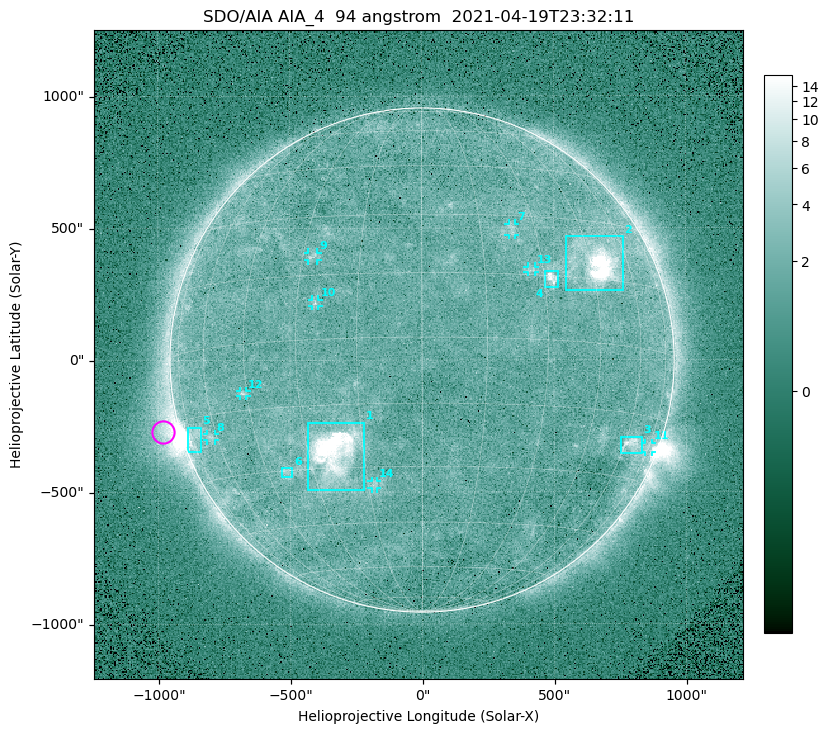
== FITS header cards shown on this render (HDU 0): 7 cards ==
TELESCOP= 'SDO/AIA '
INSTRUME= 'AIA_4   '
WAVELNTH=                   94
WAVEUNIT= 'angstrom'
DATE-OBS= '2021-04-19T23:32:11.12'
CTYPE1  = 'HPLN-TAN'
CTYPE2  = 'HPLT-TAN'

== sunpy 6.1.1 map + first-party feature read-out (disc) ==
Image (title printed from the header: SDO/AIA AIA_4  94 angstrom  2021-04-19T23:32:11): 512 x 512 px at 4.8 arcsec/px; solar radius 955 arcsec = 199 px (full disc in frame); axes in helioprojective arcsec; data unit not stated in the header (colour bar unlabelled)
Orientation: roll -0.138 deg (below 1 deg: not rotated)
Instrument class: DISC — disc imager (sunpy class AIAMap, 94 A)
Bright regions (active regions / flare kernels): reference = the median radial profile (limb darkening/brightening removed); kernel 5 px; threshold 5 sigma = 2.48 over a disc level ~1.75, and >= 1.15x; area >= 9 px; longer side >= 5 px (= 24 arcsec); searched inside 0.97 R_sun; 14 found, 14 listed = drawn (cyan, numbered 1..; 8 of them under ~33 arcsec drawn as corner ticks so the feature stays visible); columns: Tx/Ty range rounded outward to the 10 arcsec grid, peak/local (2 s.f.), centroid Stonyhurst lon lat
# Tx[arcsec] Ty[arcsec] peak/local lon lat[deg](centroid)
1 -430..-220 -490..-230 139 -23 -26
2 540..760 260..470 33 +47 +19
3 750..830 -360..-290 4.6 +63 -22
4 460..520 270..340 6.7 +32 +14
5 -890..-840 -350..-250 5.9 -73 -19
6 -540..-490 -440..-410 2.9 -38 -30
7 330..360 470..520 2.8 +23 +26
8 -820..-780 -300..-280 2.8 -63 -20
9 -430..-390 380..410 2.9 -27 +20
10 -420..-390 200..230 3 -25 +8
11 840..870 -350..-310 2.8 +75 -22
12 -690..-660 -140..-110 3.2 -46 -11
13 400..430 330..360 2.8 +27 +16
14 -190..-170 -490..-450 2.9 -13 -35
Off-limb structures (1.02-1.3 R_sun): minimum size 50 px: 5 found; the strongest spans PA ~85..115 deg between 1.02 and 1.21 R_sun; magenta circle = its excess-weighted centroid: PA ~105 deg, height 1.07 R_sun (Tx ~-980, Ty ~-270 arcsec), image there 5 x the reference